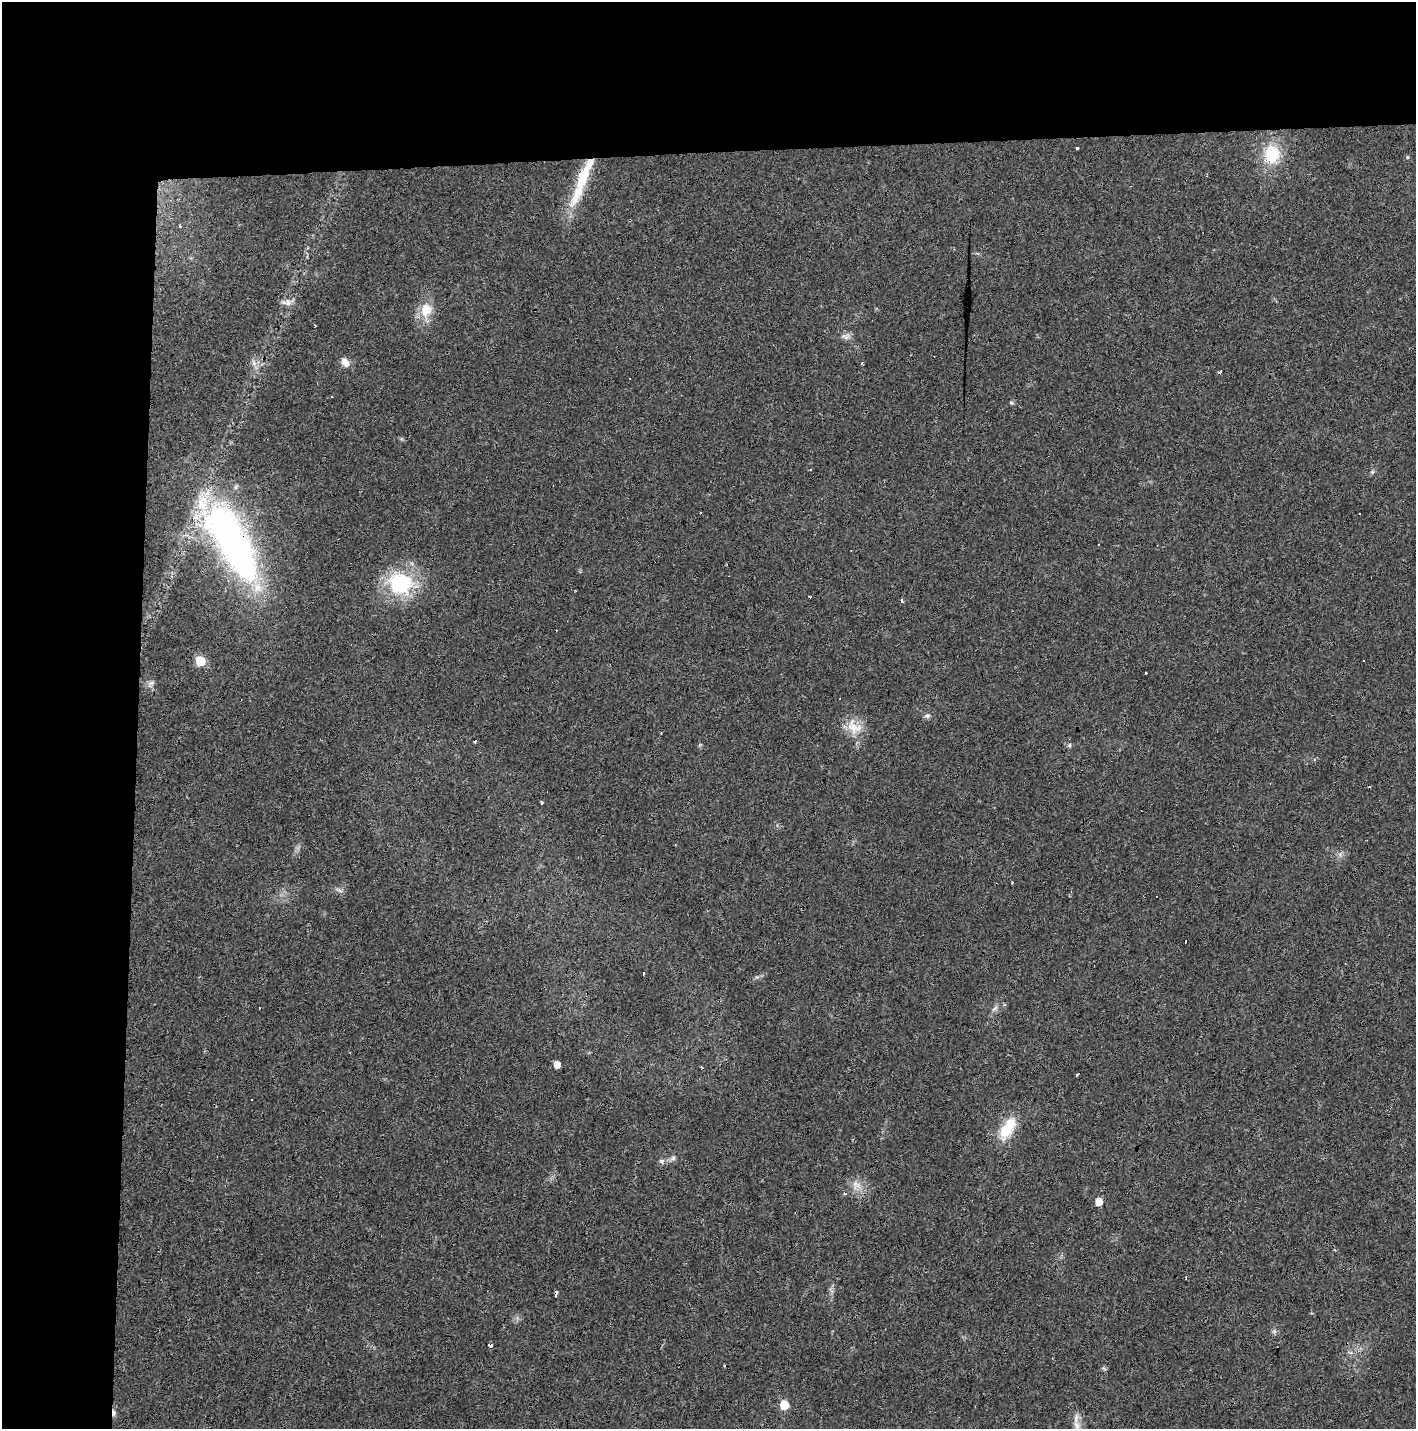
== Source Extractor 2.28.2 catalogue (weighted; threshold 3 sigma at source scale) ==
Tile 1 of 3 x 3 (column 1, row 1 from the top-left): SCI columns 1-1414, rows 2966-4392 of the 4247 x 4503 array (HDU 1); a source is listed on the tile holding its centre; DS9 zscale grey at full resolution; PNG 1418 x 1431 px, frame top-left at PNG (2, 2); no overlay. Shown black and unused: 19% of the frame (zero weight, under 3 of 4 exposures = <1% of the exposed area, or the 3 px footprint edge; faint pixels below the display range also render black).
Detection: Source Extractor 2.28.2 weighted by HDU 2 'WHT'; one run over the whole footprint, this tile lists its part. Background 0.0206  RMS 0.0029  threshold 0.0133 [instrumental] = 3 sigma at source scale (4.5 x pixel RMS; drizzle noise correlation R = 1.50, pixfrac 1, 0.0396/0.0396 arcsec/px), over >= 5 px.
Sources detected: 62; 15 cosmic-ray / hot-pixel residue — not listed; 1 inside a brighter listed object's ellipse — not listed separately; the other 46 listed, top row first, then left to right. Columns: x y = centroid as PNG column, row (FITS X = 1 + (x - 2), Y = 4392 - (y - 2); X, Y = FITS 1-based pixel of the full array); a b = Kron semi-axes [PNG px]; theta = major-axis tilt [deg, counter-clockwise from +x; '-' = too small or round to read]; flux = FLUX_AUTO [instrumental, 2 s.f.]
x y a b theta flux
1076 148 3 3 - 0.87
1272 154 26 20 85 11
1407 157 5 4 - 0.35
582 174 37 13 65 12
180 226 4 3 - 0.56
286 302 16 7 -3 1.6
426 310 19 15 74 5.5
315 325 3 2 - 0.36
845 336 14 7 -8 1.5
345 362 12 8 -52 2.2
254 363 9 6 -73 1.2
1011 403 6 5 - 0.45
1372 472 6 5 - 0.49
232 543 98 31 -59 120
1099 545 3 3 - 1.6
400 583 34 29 -18 21
901 601 5 4 - 0.59
200 661 6 6 - 14
1145 673 3 3 - 0.99
151 683 11 7 38 1.1
927 716 8 6 11 0.86
854 727 23 18 -42 5.7
1069 745 6 5 - 0.5
541 803 3 3 - 1.3
1012 883 4 2 - 0.19
339 890 11 4 -32 0.76
757 977 6 5 - 0.53
995 1008 11 4 40 0.87
557 1064 5 5 - 2.9
702 1067 4 3 - 0.33
1076 1074 3 3 - 1.1
252 1100 3 3 - 0.41
1008 1127 33 14 60 8.8
673 1158 8 6 28 0.84
661 1161 8 6 13 0.86
856 1185 13 11 -63 2.9
1099 1202 5 5 - 4.3
1335 1250 4 2 - 0.3
1186 1278 4 2 - 0.45
556 1293 5 3 - 3.4
1274 1331 7 5 44 0.64
490 1345 4 3 - 1.4
1104 1368 8 2 -21 0.33
784 1405 6 6 - 8.3
114 1413 10 5 -89 1
1077 1426 16 8 -79 2.1
Overlapping masked pixels (flux is a lower limit): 4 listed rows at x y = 582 174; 232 543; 556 1293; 114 1413
Isophote crosses this tile's border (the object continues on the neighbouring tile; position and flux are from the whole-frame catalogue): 1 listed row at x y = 1077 1426